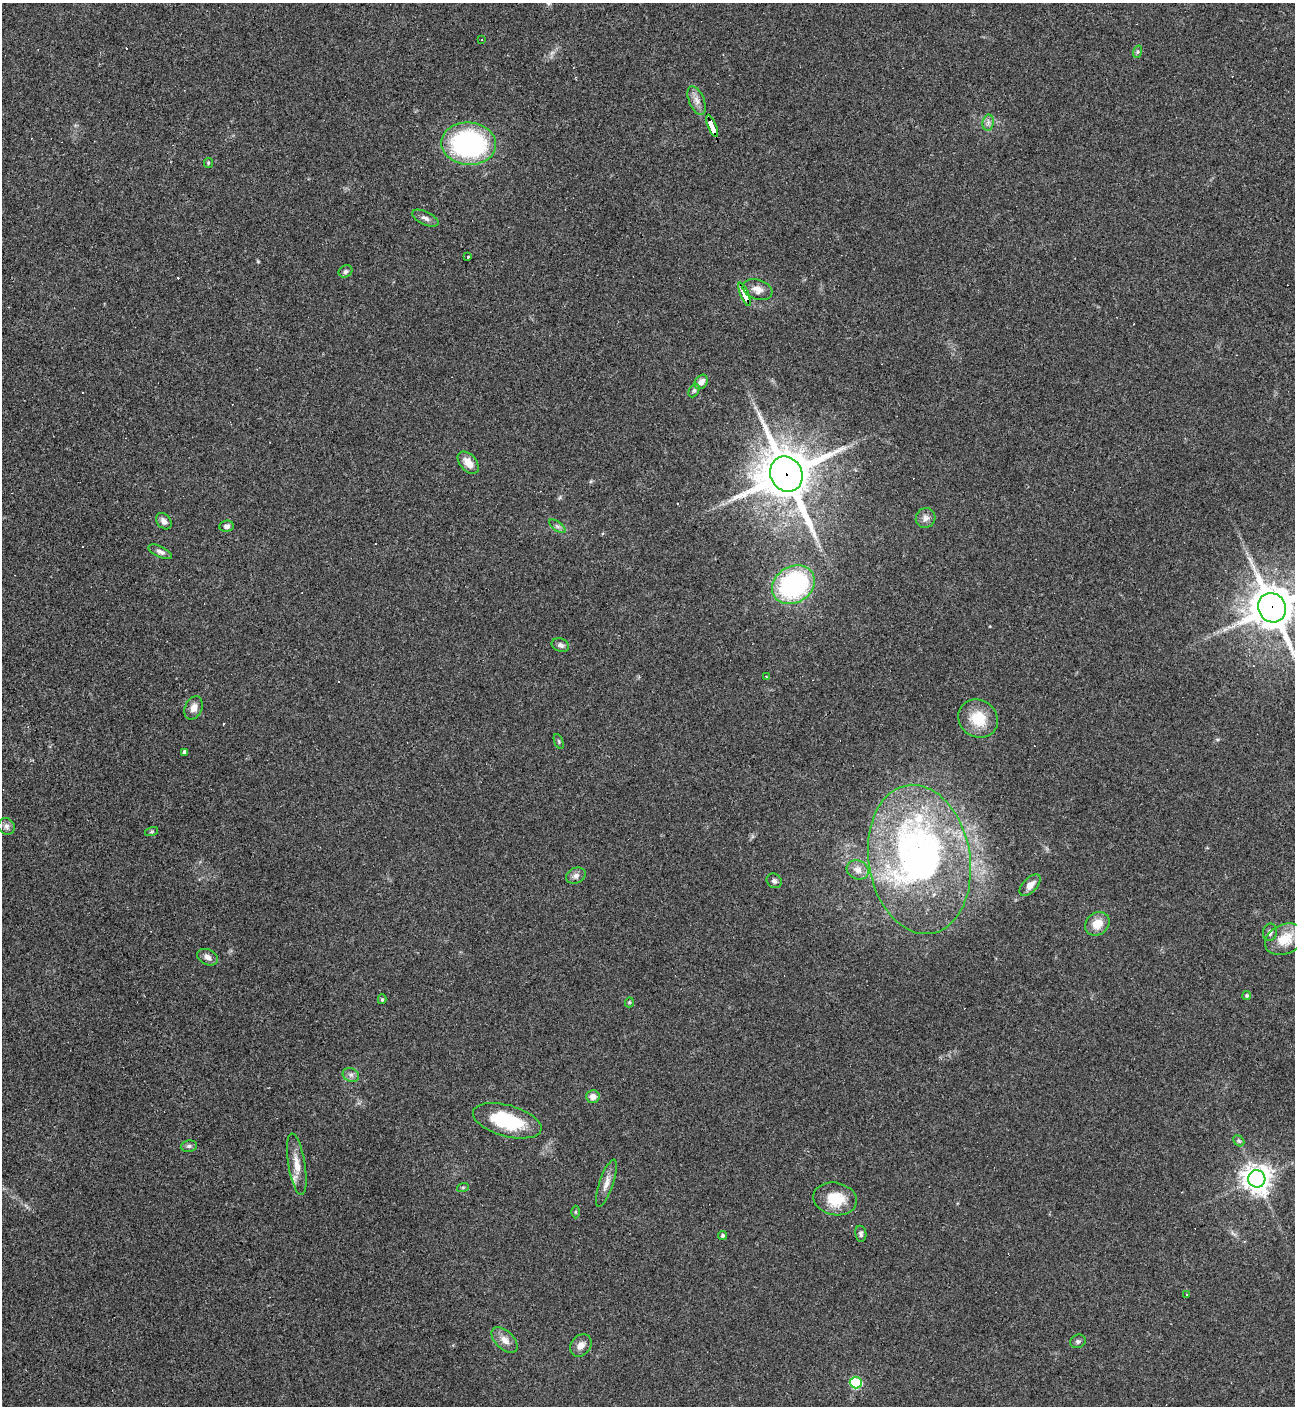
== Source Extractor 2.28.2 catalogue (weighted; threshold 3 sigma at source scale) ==
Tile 11 of 4 x 4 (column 3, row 3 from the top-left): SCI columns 2868-4160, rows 1405-2808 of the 5603 x 5615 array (HDU 1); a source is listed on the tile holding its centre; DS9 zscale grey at full resolution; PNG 1297 x 1408 px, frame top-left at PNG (2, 3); each listed source drawn as its Kron ellipse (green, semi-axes under 4 px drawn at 4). Shown black and unused: <1% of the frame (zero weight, under 3 of 4 exposures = <1% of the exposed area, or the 3 px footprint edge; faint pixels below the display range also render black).
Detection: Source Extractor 2.28.2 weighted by HDU 2 'WHT'; one run over the whole footprint, this tile lists its part. Background 0.0486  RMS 0.0051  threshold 0.0231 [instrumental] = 3 sigma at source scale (4.5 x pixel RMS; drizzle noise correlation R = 1.50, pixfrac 1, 0.05/0.05 arcsec/px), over >= 5 px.
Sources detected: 78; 1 inside a brighter object's white glare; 13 cosmic-ray / hot-pixel residue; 1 long thin detection or spike segment (spike, bleed or trail) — neither listed nor drawn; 2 inside a brighter listed object's ellipse — not listed separately; the other 61 listed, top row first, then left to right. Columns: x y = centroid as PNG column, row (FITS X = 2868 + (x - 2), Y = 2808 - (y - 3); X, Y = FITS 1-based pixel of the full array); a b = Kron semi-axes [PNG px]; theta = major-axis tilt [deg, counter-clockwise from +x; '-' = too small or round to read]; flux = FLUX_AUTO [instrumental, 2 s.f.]
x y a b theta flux
481 40 2 2 - 0.41
1137 52 6 4 71 0.76
697 101 15 7 -67 3.4
988 123 8 5 79 1.8
712 126 12 3 -67 190
469 144 27 21 -5 89
208 163 5 4 - 0.55
425 218 14 6 -25 2.1
467 257 3 3 - 1.5
345 271 7 6 - 1.3
758 289 15 10 -17 4.4
744 294 12 4 -67 140
701 382 8 6 53 3.4
694 390 7 5 63 0.96
468 463 13 8 -48 5.5
786 474 18 16 -64 2500
926 518 10 9 - 2.6
164 521 9 6 -49 2.3
227 526 7 5 8 1.6
557 526 9 4 -35 1.4
160 552 13 5 -25 1.8
793 585 22 18 32 77
1272 608 15 13 -63 1800
560 645 9 6 -21 1.7
766 676 2 2 - 0.62
193 708 12 8 65 3.4
978 719 20 18 -36 15
559 741 8 2 -69 0.58
185 752 4 4 - 2
7 826 9 8 - 1.8
152 832 7 3 18 0.59
919 859 75 51 -81 200
858 870 11 9 -25 3.7
576 876 10 7 23 2.4
774 881 8 7 - 1.3
1030 885 13 7 46 4.1
1097 924 13 11 40 7.1
1270 932 8 7 - 1.9
1284 939 20 14 25 12
208 957 11 7 -26 2.4
1247 995 4 4 - 0.9
382 999 5 4 - 0.74
629 1002 5 4 - 0.78
351 1075 8 6 -26 1.8
593 1097 6 6 - 3.3
507 1121 35 15 -15 29
1239 1141 6 4 -43 0.88
189 1146 8 5 10 1.3
297 1164 31 8 -81 6.6
1257 1179 8 8 - 630
606 1183 25 7 71 4.2
463 1187 6 4 19 0.64
835 1199 22 16 -12 15
575 1212 6 4 -89 0.64
861 1234 8 5 -81 1.3
723 1235 4 4 - 1.3
1187 1294 3 2 - 0.63
505 1340 16 9 -44 4.2
1078 1341 8 6 22 1.3
581 1345 12 9 51 4
856 1383 6 6 - 42
Overlapping masked pixels (flux is a lower limit): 4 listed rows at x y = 712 126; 744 294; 786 474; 1272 608
Isophote crosses this tile's border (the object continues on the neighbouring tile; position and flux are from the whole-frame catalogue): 1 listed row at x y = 1272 608